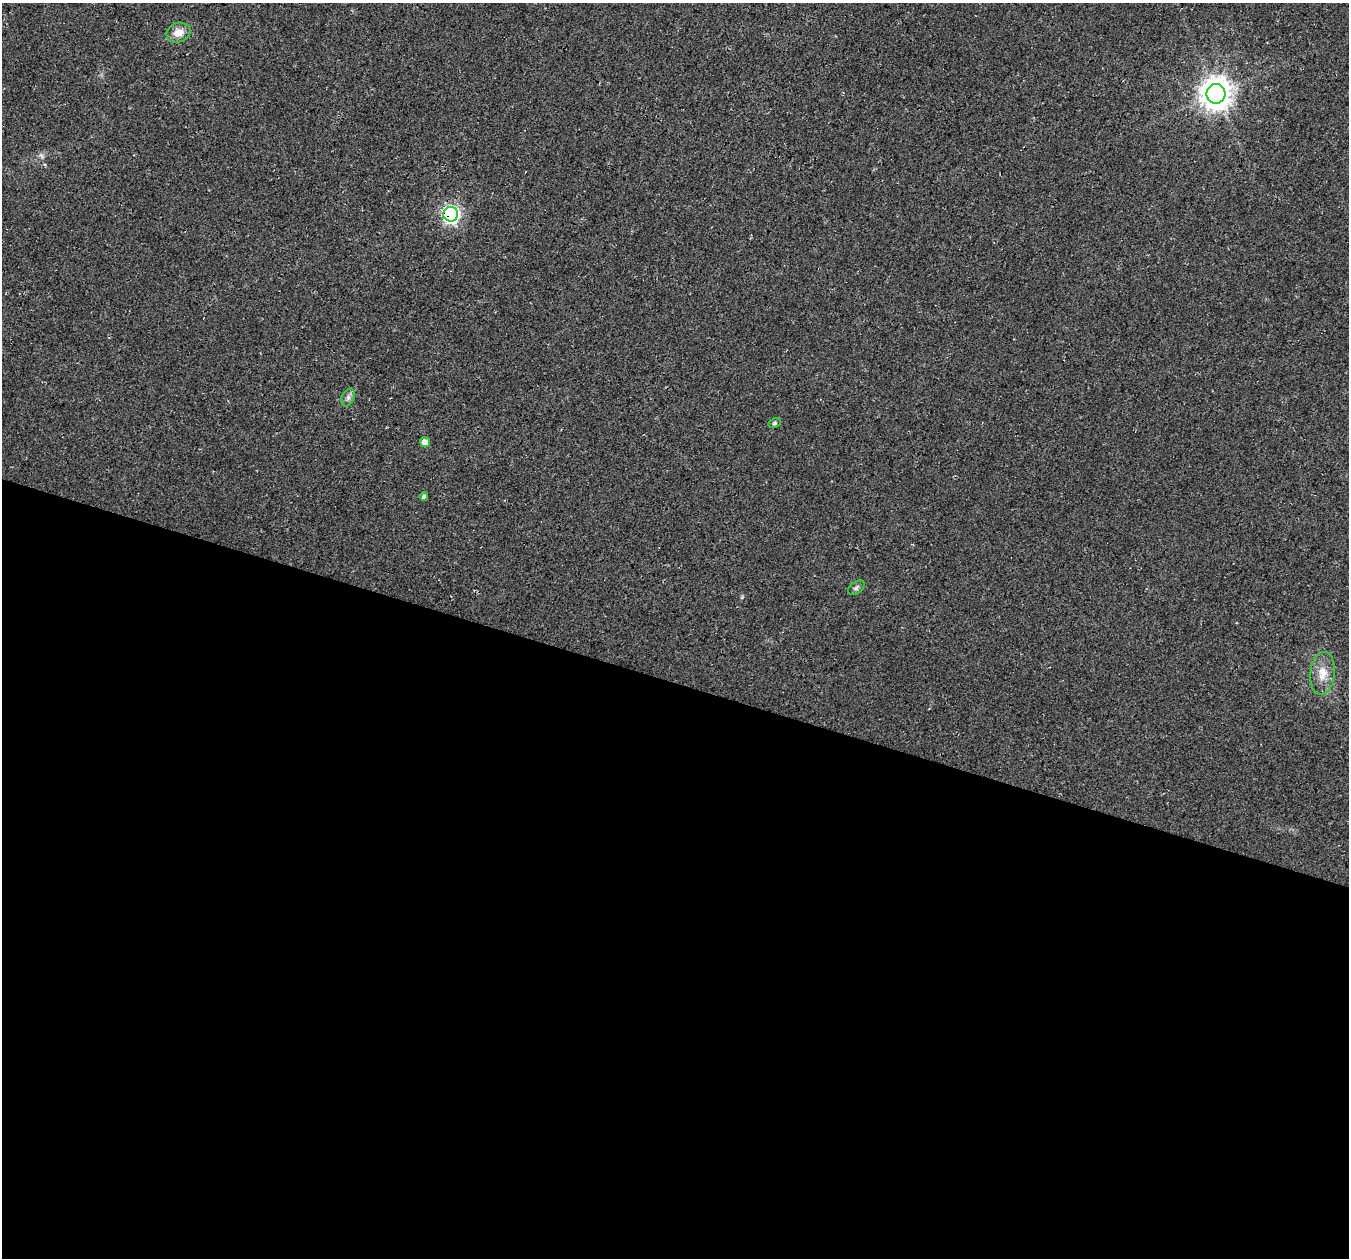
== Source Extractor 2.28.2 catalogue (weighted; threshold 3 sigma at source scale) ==
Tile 14 of 4 x 4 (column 2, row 4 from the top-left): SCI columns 1379-2725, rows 333-1588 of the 5441 x 5625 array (HDU 1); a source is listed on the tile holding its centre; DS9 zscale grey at full resolution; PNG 1351 x 1260 px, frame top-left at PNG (2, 3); each listed source drawn as its Kron ellipse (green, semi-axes under 4 px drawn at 4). Shown black and unused: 46% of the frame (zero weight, under 3 of 4 exposures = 5% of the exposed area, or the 3 px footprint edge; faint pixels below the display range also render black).
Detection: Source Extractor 2.28.2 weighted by HDU 2 'WHT'; one run over the whole footprint, this tile lists its part. Background 0.0374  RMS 0.0076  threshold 0.0344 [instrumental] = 3 sigma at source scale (4.5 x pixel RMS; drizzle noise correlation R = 1.50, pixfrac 1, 0.0396/0.0396 arcsec/px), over >= 5 px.
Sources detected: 9; all 9 listed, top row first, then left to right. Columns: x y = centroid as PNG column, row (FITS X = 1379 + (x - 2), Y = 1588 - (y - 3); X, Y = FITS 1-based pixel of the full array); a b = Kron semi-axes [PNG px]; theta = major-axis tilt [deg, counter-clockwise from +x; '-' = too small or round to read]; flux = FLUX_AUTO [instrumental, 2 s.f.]
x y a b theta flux
178 33 12 9 20 7.9
1216 94 10 9 - 1100
451 214 7 7 - 220
348 397 9 6 64 2.6
774 423 6 4 28 1.1
425 442 5 5 - 6.1
424 497 4 4 - 2.7
856 588 9 6 36 1.8
1322 673 21 12 84 11
Overlapping masked pixels (flux is a lower limit): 1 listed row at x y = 451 214